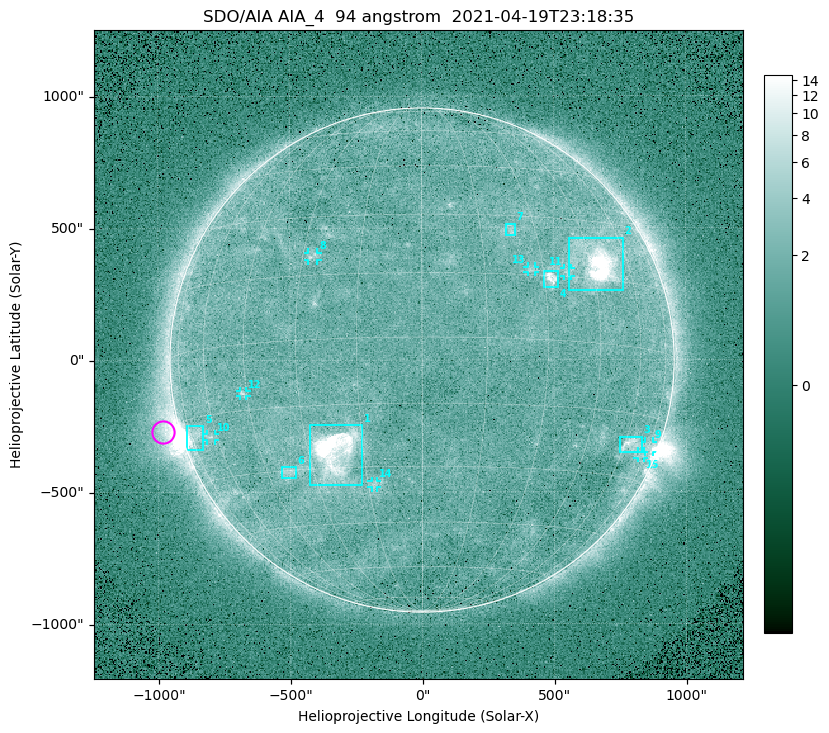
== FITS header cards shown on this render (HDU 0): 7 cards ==
TELESCOP= 'SDO/AIA '
INSTRUME= 'AIA_4   '
WAVELNTH=                   94
WAVEUNIT= 'angstrom'
DATE-OBS= '2021-04-19T23:18:35.12'
CTYPE1  = 'HPLN-TAN'
CTYPE2  = 'HPLT-TAN'

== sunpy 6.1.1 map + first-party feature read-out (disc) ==
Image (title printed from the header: SDO/AIA AIA_4  94 angstrom  2021-04-19T23:18:35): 512 x 512 px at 4.8 arcsec/px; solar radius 955 arcsec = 199 px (full disc in frame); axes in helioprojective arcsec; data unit not stated in the header (colour bar unlabelled)
Orientation: roll -0.138 deg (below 1 deg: not rotated)
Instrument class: DISC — disc imager (sunpy class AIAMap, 94 A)
Bright regions (active regions / flare kernels): reference = the median radial profile (limb darkening/brightening removed); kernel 5 px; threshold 5 sigma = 2.43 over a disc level ~1.71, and >= 1.15x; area >= 9 px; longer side >= 5 px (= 24 arcsec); searched inside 0.97 R_sun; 15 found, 15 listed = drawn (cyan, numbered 1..; 8 of them under ~33 arcsec drawn as corner ticks so the feature stays visible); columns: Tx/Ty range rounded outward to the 10 arcsec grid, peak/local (2 s.f.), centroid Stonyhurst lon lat
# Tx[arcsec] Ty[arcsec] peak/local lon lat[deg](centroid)
1 -430..-230 -470..-240 40 -23 -26
2 560..760 260..470 28 +47 +19
3 750..830 -350..-290 4.7 +63 -22
4 460..520 270..340 6.8 +32 +14
5 -900..-830 -340..-250 5.7 -72 -19
6 -540..-480 -450..-400 3 -38 -30
7 320..360 470..520 2.8 +23 +26
8 -430..-390 380..410 3.1 -27 +20
9 840..880 -350..-310 3 +75 -22
10 -820..-780 -300..-280 2.8 -63 -20
11 540..570 320..350 2.9 +37 +16
12 -690..-660 -140..-110 3.2 -46 -11
13 400..430 330..360 2.8 +27 +16
14 -190..-170 -480..-450 2.8 -13 -34
15 810..840 -380..-350 2.2 +72 -24
Off-limb structures (1.02-1.3 R_sun): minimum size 50 px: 5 found; the strongest spans PA ~90..115 deg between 1.02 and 1.21 R_sun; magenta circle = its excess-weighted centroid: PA ~105 deg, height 1.07 R_sun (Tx ~-980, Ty ~-270 arcsec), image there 5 x the reference